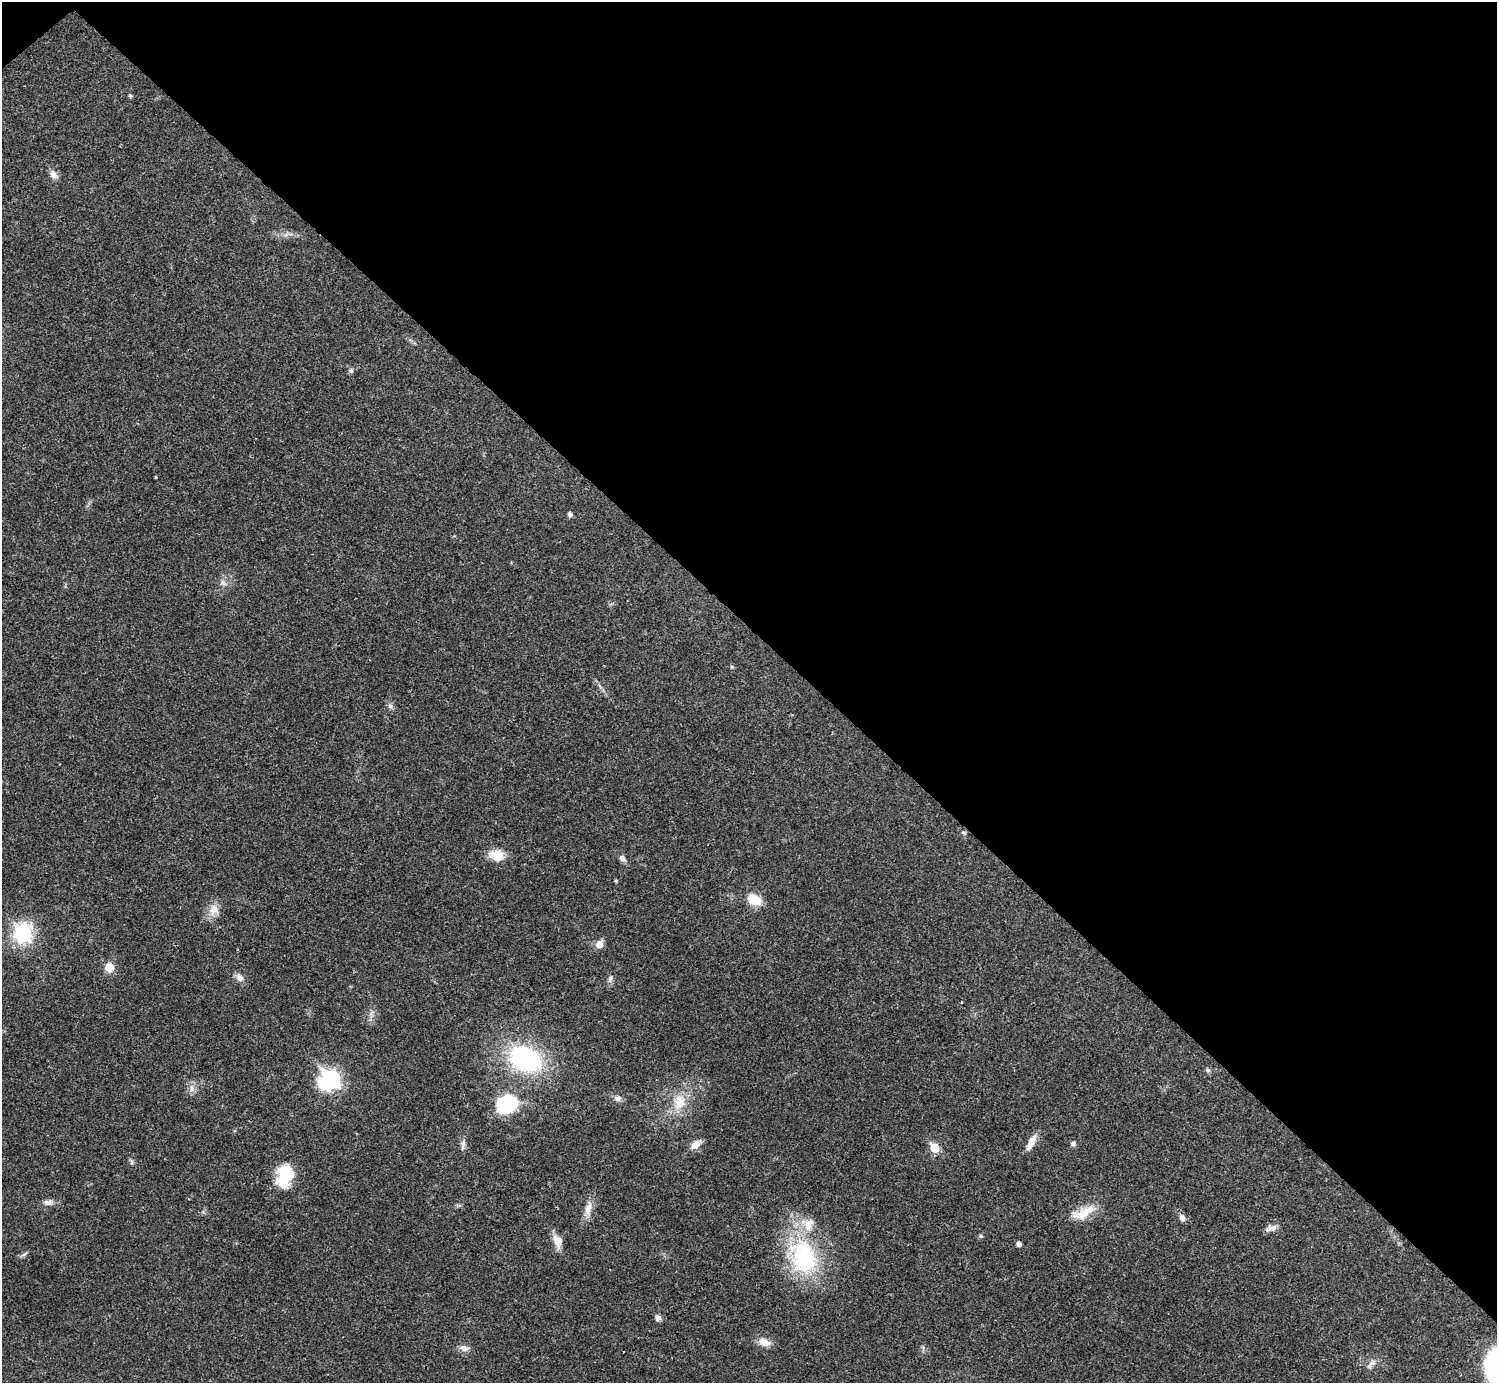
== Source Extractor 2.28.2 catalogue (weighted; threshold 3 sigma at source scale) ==
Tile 3 of 4 x 4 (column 3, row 1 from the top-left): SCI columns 2990-4484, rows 4302-5682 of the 5981 x 5981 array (HDU 1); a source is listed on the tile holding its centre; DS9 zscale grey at full resolution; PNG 1499 x 1385 px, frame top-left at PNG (2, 2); no overlay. Shown black and unused: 46% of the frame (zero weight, under 3 of 4 exposures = <1% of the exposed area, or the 3 px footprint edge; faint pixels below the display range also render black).
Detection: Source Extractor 2.28.2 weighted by HDU 2 'WHT'; one run over the whole footprint, this tile lists its part. Background 0.0208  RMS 0.0022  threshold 0.01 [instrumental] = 3 sigma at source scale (4.5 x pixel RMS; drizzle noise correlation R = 1.50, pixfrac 1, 0.05/0.05 arcsec/px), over >= 5 px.
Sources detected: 54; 1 inside a brighter object's white glare — not listed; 1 inside a brighter listed object's ellipse — not listed separately; the other 52 listed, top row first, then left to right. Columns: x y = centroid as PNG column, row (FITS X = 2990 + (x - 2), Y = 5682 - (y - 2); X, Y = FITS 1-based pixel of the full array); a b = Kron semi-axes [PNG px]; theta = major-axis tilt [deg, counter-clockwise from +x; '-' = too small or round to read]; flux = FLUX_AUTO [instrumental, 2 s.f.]
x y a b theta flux
130 95 6 5 - 0.43
53 175 14 9 -54 1.4
286 235 11 5 47 0.8
351 370 8 6 -56 0.54
156 477 3 2 - 0.24
570 514 6 5 - 0.54
223 583 10 7 -34 1
732 667 5 4 - 0.28
600 686 9 3 -46 0.53
390 706 10 6 -70 0.76
964 832 7 5 -33 0.45
497 855 19 13 -12 3.9
622 858 10 6 -43 1.1
616 881 4 3 - 0.27
754 899 16 11 -28 4.6
214 910 17 14 75 2.8
22 933 11 9 -79 28
599 944 11 9 60 1.7
109 967 12 11 - 2.6
240 977 12 8 -48 1.3
610 979 12 7 78 0.85
372 1014 16 4 73 0.97
525 1059 33 24 -25 33
1208 1070 7 5 -32 0.49
331 1079 9 7 -49 78
192 1088 12 7 -83 1.3
618 1098 10 8 -6 1
679 1102 25 19 70 6.5
506 1104 29 23 29 12
1031 1142 22 7 61 2.5
463 1144 16 6 83 1
696 1144 16 9 38 2.1
1073 1144 7 6 - 0.7
934 1148 6 5 - 8.9
131 1161 9 5 -77 0.5
284 1176 28 18 75 9.1
48 1202 15 8 4 1.3
588 1209 24 10 79 2.7
203 1212 6 4 -19 0.36
1085 1212 33 14 36 5
1182 1218 10 7 -69 1.1
1271 1228 16 7 17 1.4
981 1236 6 5 - 0.39
557 1241 18 11 -73 2.6
1019 1244 4 4 - 1.1
24 1254 14 3 36 0.53
803 1257 53 40 -66 26
658 1318 8 7 - 0.95
764 1342 17 9 -19 2.4
464 1348 14 8 -13 1.4
1371 1364 18 7 48 1.3
1495 1365 29 19 84 32
Isophote crosses this tile's border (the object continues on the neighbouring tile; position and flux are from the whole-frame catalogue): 1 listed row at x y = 1495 1365